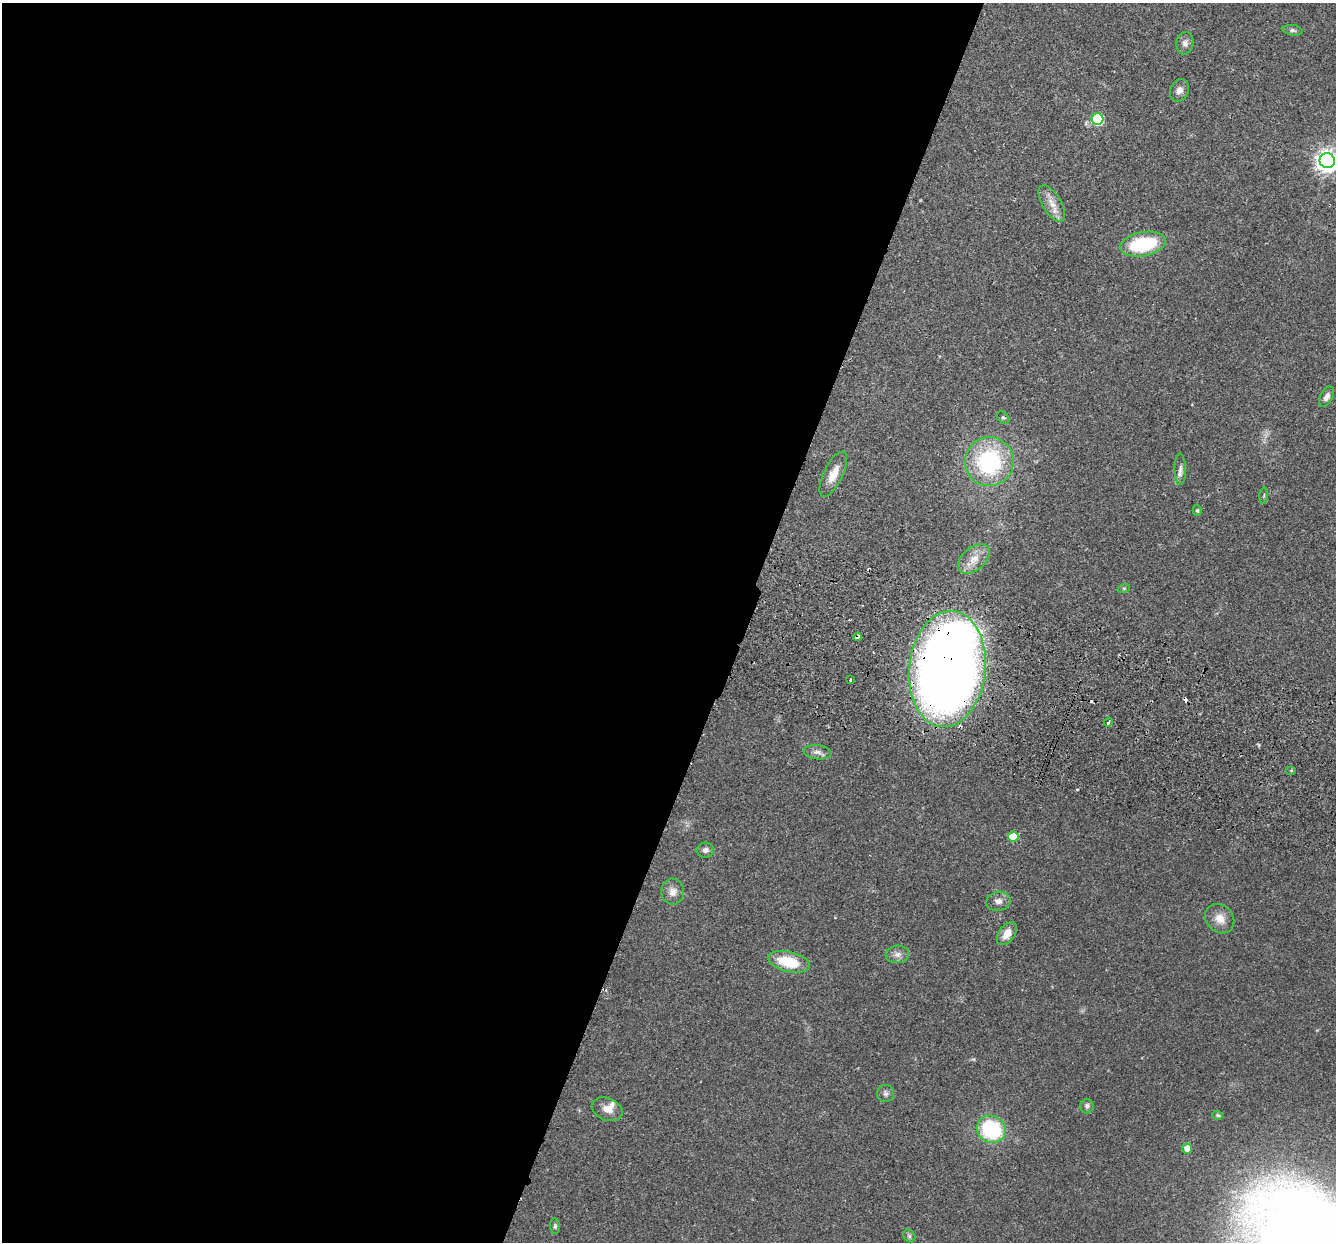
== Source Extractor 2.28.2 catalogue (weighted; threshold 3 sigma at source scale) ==
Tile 5 of 4 x 4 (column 1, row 2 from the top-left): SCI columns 23-1356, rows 2670-3909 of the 5382 x 5466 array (HDU 1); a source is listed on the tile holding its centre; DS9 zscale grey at full resolution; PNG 1338 x 1244 px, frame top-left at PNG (2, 3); each listed source drawn as its Kron ellipse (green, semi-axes under 4 px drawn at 4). Shown black and unused: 56% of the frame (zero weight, under 2 of 3 exposures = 3% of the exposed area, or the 3 px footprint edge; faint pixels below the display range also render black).
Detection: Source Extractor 2.28.2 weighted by HDU 2 'WHT'; one run over the whole footprint, this tile lists its part. Background 0.0527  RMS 0.0068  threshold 0.0305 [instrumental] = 3 sigma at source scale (4.5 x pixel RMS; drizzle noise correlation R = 1.50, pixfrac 1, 0.05/0.05 arcsec/px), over >= 5 px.
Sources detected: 43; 4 cosmic-ray / hot-pixel residue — neither listed nor drawn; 1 inside a brighter listed object's ellipse — not listed separately; the other 38 listed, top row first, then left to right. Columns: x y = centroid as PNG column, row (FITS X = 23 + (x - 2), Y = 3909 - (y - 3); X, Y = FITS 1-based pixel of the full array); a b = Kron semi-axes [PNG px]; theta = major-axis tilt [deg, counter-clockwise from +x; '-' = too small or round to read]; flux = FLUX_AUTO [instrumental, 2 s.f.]
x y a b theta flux
1292 30 10 5 -9 1.8
1185 43 11 8 79 3.2
1179 90 11 9 67 3.5
1097 119 6 6 - 54
1327 161 7 7 - 480
1052 203 20 9 -59 7.7
1143 244 23 12 11 43
1327 397 11 6 62 3.1
1003 417 7 5 -46 1.3
989 462 24 24 - 73
1180 469 16 5 -89 3.2
833 474 24 9 64 9.2
1264 496 8 3 85 0.9
1197 510 6 4 90 0.93
974 559 18 11 40 8.4
1124 588 6 4 18 0.95
858 637 4 3 - 4.7
947 669 58 38 84 1000
851 680 3 3 - 1.6
1108 722 4 3 - 1.7
817 752 14 7 -7 3.5
1291 770 5 3 - 0.73
1013 837 5 5 - 19
705 850 8 7 - 2.9
673 892 13 11 90 5.2
998 901 12 9 11 4
1220 919 16 13 -47 7.8
1007 934 13 8 54 7.5
897 954 12 8 5 3.7
789 962 21 10 -14 24
886 1093 8 8 - 2.3
1087 1106 7 6 - 2
607 1109 16 11 -24 6.5
1218 1115 5 4 - 0.89
991 1129 15 13 -29 57
1187 1148 5 5 - 6.1
555 1226 7 5 -84 1.2
909 1236 7 5 -47 1.4
Overlapping masked pixels (flux is a lower limit): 2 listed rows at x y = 858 637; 947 669
Isophote crosses this tile's border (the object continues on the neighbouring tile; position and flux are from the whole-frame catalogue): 1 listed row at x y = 1327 161